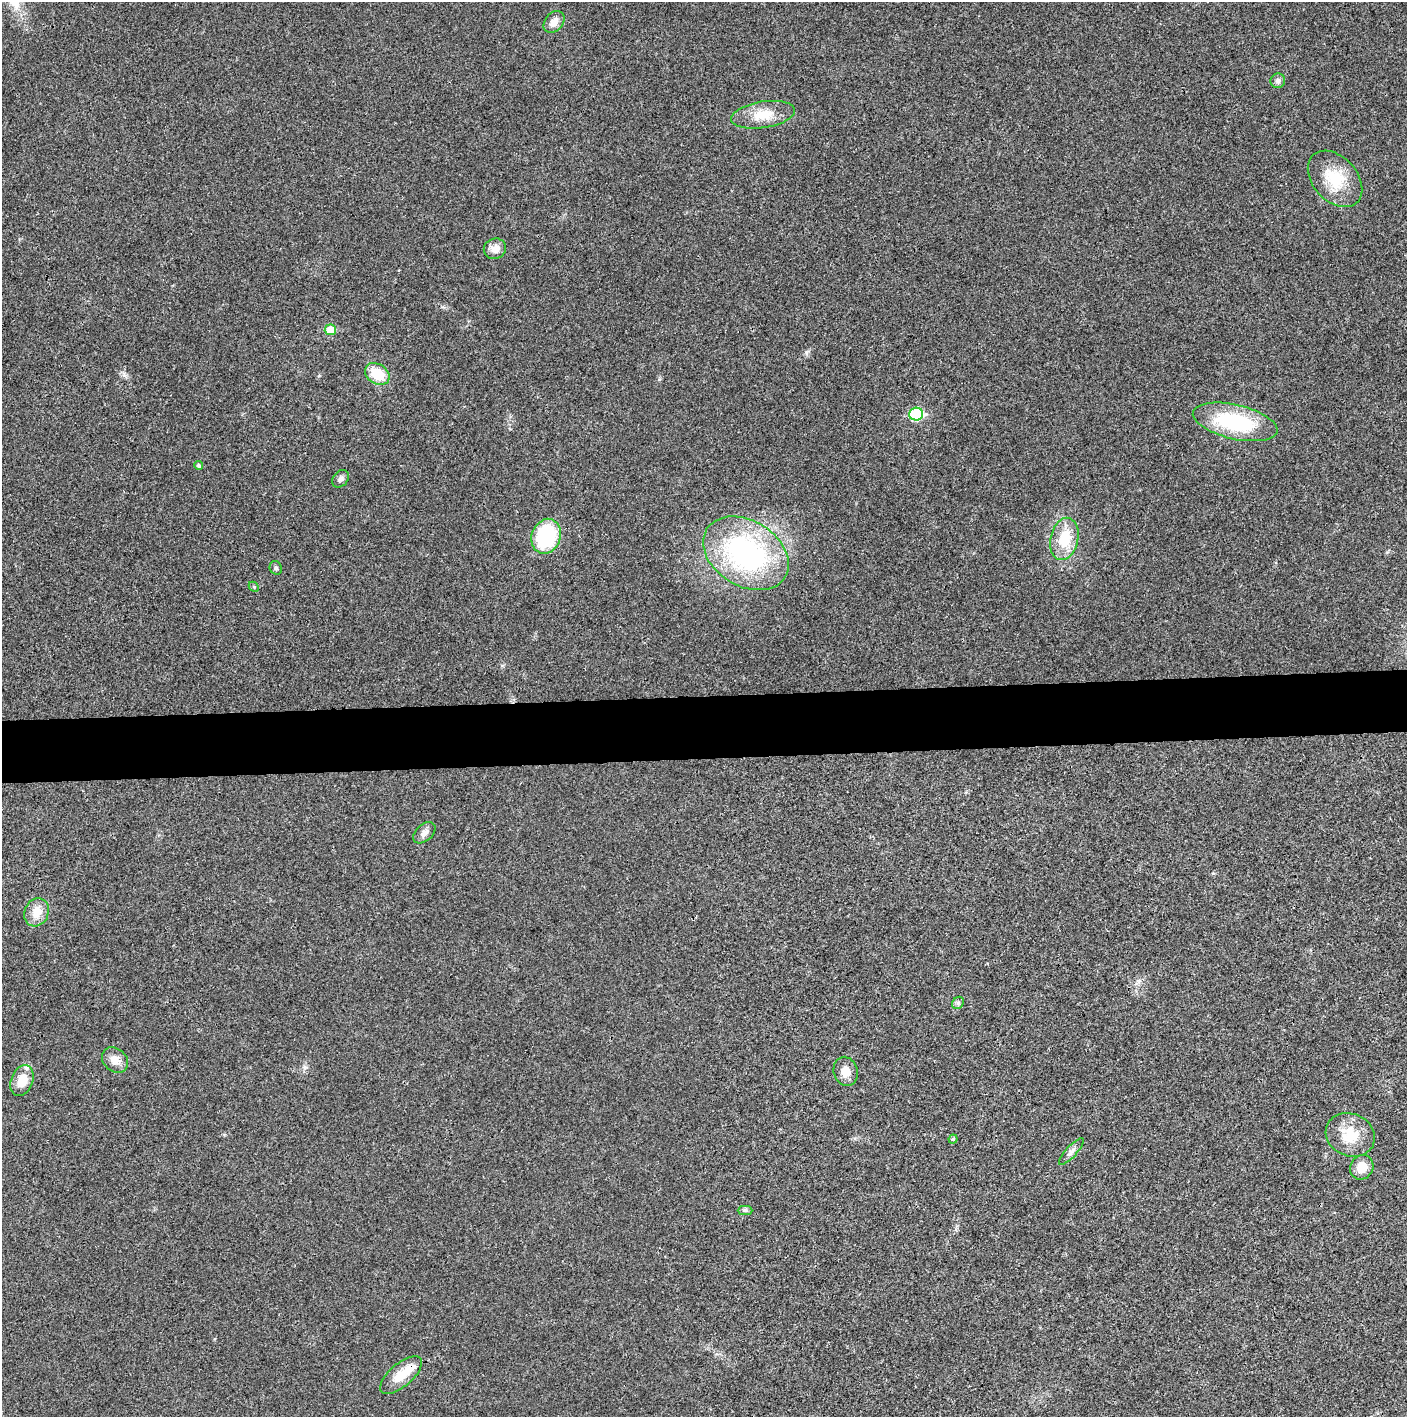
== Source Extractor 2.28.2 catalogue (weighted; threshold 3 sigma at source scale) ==
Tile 5 of 3 x 3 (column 2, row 2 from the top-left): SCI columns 1408-2812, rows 1416-2830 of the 4218 x 4244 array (HDU 1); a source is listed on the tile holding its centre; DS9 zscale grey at full resolution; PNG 1409 x 1419 px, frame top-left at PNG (2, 2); each listed source drawn as its Kron ellipse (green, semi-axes under 4 px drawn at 4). Shown black and unused: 4% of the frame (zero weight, under 3 of 4 exposures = <1% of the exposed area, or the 3 px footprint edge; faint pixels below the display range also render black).
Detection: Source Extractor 2.28.2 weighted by HDU 2 'WHT'; one run over the whole footprint, this tile lists its part. Background 0.0196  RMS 0.0051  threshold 0.0229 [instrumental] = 3 sigma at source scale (4.5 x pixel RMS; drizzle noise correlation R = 1.50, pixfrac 1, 0.05/0.05 arcsec/px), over >= 5 px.
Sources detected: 30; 1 inside a brighter object's white glare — neither listed nor drawn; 1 inside a brighter listed object's ellipse — not listed separately; the other 28 listed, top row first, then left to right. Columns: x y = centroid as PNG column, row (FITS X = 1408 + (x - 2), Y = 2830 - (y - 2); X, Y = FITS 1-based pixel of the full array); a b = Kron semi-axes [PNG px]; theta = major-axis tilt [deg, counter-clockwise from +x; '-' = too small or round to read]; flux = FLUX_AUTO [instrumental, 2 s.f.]
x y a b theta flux
554 22 12 9 48 4.6
1278 81 7 7 - 1.9
763 115 32 13 9 12
1335 179 32 22 -48 20
495 249 11 10 - 4.2
330 330 5 5 - 11
377 374 13 10 -33 13
916 414 7 6 - 43
1235 422 43 17 -13 46
199 465 4 4 - 1.1
341 479 9 7 52 1.8
546 536 18 14 70 39
1064 539 21 13 77 17
746 553 46 32 -32 100
276 568 7 6 - 1.2
254 587 6 4 -45 0.63
424 833 13 8 42 2.6
37 912 14 12 65 7.1
958 1003 6 5 - 1
115 1060 14 11 -41 5.2
846 1071 15 12 -72 5.2
22 1080 16 11 69 8.5
1350 1135 25 21 -24 14
953 1139 4 4 - 0.66
1071 1151 17 5 47 2.3
1362 1167 13 11 59 6.9
745 1210 7 4 0 1.1
401 1375 26 11 41 10
Unlisted compact peaks at least as high as the median listed source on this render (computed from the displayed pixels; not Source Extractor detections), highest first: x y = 806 352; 305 1067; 124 375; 659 379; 1387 552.